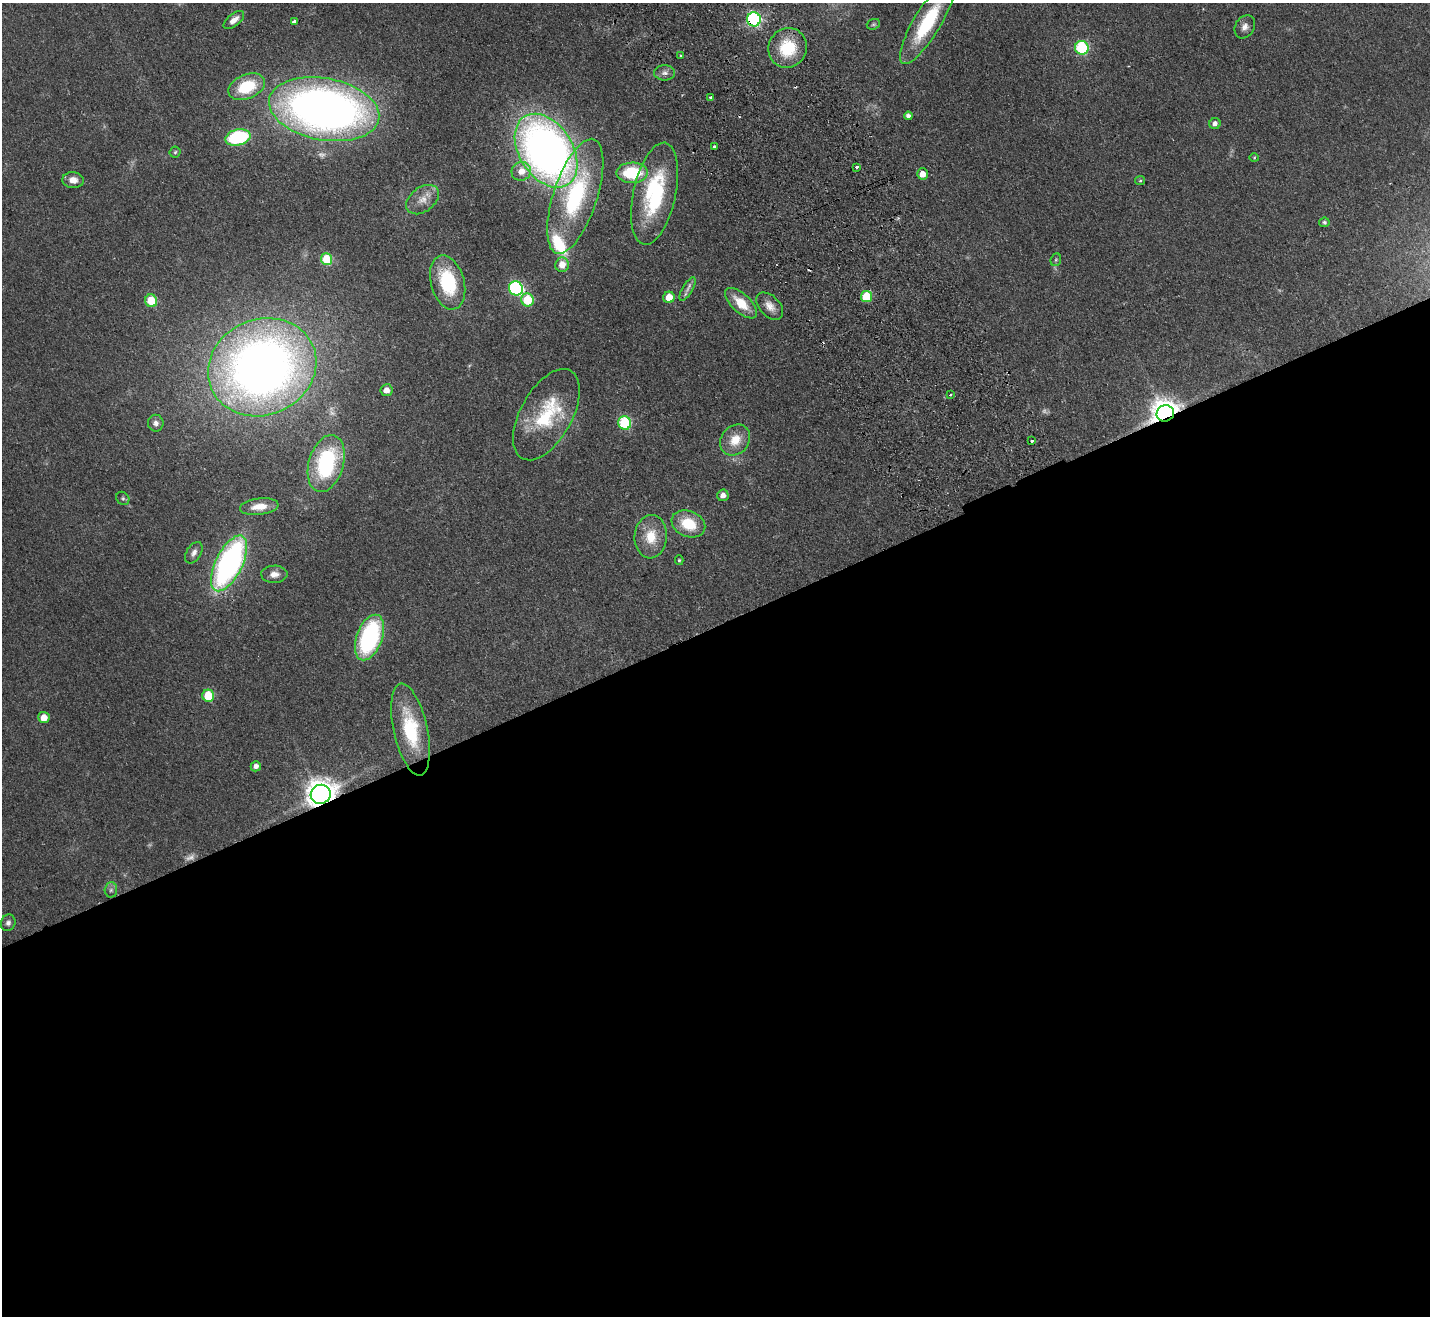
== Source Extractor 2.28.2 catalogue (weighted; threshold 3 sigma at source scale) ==
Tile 15 of 4 x 4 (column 3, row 4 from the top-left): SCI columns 2909-4336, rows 321-1634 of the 5819 x 5764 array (HDU 1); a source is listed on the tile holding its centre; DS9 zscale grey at full resolution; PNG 1432 x 1318 px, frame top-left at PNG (2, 3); each listed source drawn as its Kron ellipse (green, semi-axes under 4 px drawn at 4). Shown black and unused: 53% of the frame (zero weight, under 2 of 3 exposures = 3% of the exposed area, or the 3 px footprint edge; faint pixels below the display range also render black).
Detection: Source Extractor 2.28.2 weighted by HDU 2 'WHT'; one run over the whole footprint, this tile lists its part. Background 0.0667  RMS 0.0072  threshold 0.0326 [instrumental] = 3 sigma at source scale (4.5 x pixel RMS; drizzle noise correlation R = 1.50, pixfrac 1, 0.05/0.05 arcsec/px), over >= 5 px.
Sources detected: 78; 5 too faint to see at this stretch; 2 cosmic-ray / hot-pixel residue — neither listed nor drawn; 2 inside a brighter listed object's ellipse — not listed separately; the other 69 listed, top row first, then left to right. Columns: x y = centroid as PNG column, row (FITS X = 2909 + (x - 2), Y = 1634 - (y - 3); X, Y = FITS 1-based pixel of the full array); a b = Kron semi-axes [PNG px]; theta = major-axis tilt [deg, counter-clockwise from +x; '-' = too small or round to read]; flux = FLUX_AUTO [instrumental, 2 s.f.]
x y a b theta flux
754 19 7 7 - 120
234 20 12 6 39 5.8
294 22 4 3 - 20
927 22 48 13 59 52
873 24 7 5 21 1.3
1245 27 12 9 59 4.4
788 48 20 19 - 31
1082 48 7 6 - 66
680 55 4 2 - 0.76
665 73 10 7 -1 3.5
247 87 19 12 23 34
710 97 3 3 - 1.2
324 109 56 31 -10 570
908 116 4 4 - 2.8
1215 124 6 5 - 3.3
238 137 13 8 13 69
714 146 3 3 - 3.2
546 151 40 26 -57 490
175 152 5 5 - 1.2
1254 157 5 3 - 0.62
856 167 3 3 - 1.5
521 171 10 9 - 8.5
632 173 16 10 1 39
922 174 5 5 - 6.9
73 180 11 8 -3 6.6
1140 181 5 4 - 0.89
655 194 52 21 78 76
575 196 60 22 72 94
423 200 18 12 37 8.7
1324 222 5 5 - 1.5
327 259 6 5 - 27
1056 260 6 5 - 1
562 265 7 7 - 9.5
448 282 28 16 -75 51
516 288 7 7 - 110
688 289 13 5 59 3.1
669 297 6 5 - 10
867 297 5 5 - 28
528 300 6 6 - 29
151 301 6 6 - 22
741 303 20 9 -43 17
770 306 16 10 -47 6.8
262 367 55 48 23 610
386 390 6 6 - 4.7
950 395 4 3 - 1.3
1165 413 9 8 - 980
546 415 50 26 61 49
156 423 8 8 - 3.2
625 423 7 6 - 55
735 440 17 13 49 14
1032 441 3 3 - 2.6
326 464 29 17 74 77
723 495 6 5 - 4.3
123 498 7 6 - 1.5
259 507 19 8 7 11
688 524 17 12 -23 24
651 537 22 16 86 17
194 553 12 7 58 3.6
679 560 5 4 - 0.99
229 563 30 13 63 210
274 574 13 8 1 5.4
369 637 24 13 69 96
208 696 6 6 - 29
44 718 5 5 - 8.7
410 729 47 17 -78 49
256 766 5 5 - 3.3
321 794 10 9 - 880
111 890 7 6 - 1.9
8 923 8 7 - 2.8
Overlapping masked pixels (flux is a lower limit): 3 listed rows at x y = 754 19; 1165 413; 321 794